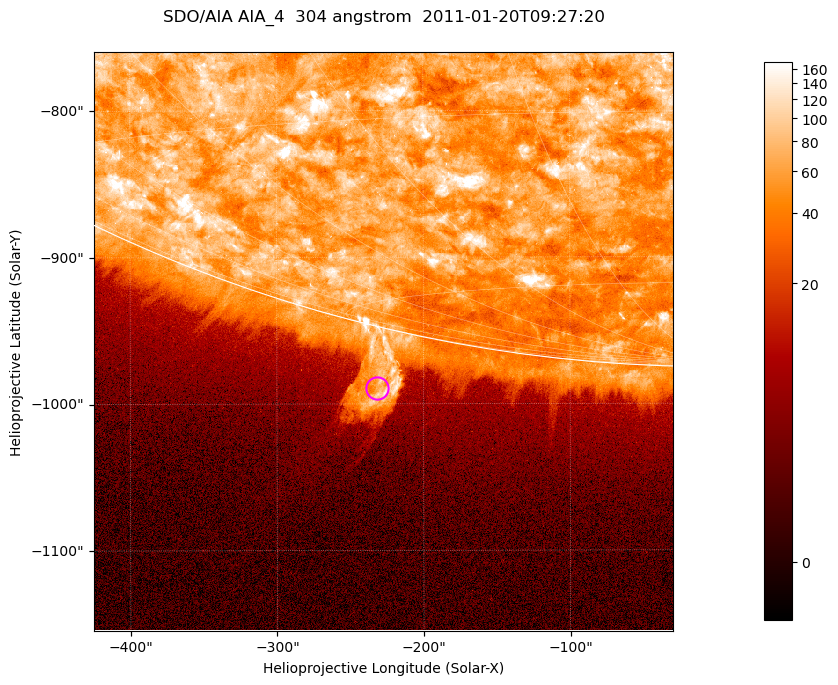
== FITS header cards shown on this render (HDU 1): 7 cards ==
TELESCOP= 'SDO/AIA '           / For AIA: SDO/AIA
INSTRUME= 'AIA_4   '           / For AIA: AIA_ATA1, AIA_ATA2, AIA_ATA3 or AIA_AT
WAVELNTH=                  304 / [angstrom] Wavelength
WAVEUNIT= 'angstrom'           / Wavelength unit: angstrom
DATE-OBS= '2011-01-20T09:27:20.133' / [ISO] Date when observation started; ISO 8
CTYPE1  = 'HPLN-TAN'           / CTYPE1; Typically HPLN
CTYPE2  = 'HPLT-TAN'           / CTYPE2; Typically HPLT

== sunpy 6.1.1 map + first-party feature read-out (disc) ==
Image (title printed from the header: SDO/AIA AIA_4  304 angstrom  2011-01-20T09:27:20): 658 x 658 px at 0.6 arcsec/px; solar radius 975 arcsec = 1625 px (partial field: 2.4% of the solar disc is inside the frame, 46% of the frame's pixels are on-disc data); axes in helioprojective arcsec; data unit not stated in the header (colour bar unlabelled)
Orientation: roll -0.132 deg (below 1 deg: not rotated)
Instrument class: DISC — disc imager (sunpy class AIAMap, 304 A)
Bright regions (active regions / flare kernels): reference = the on-disc median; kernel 5 px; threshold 5 sigma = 112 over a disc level ~61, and >= 1.15x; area >= 432 px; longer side >= 8 px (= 4.8 arcsec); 0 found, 0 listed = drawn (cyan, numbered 1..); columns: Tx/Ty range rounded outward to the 2 arcsec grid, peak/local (2 s.f.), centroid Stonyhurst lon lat
Off-limb structures (1.02-1.3 R_sun): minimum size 216 px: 1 found; the strongest spans PA ~165..170 deg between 1.02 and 1.09 R_sun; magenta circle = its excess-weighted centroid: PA ~165 deg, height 1.04 R_sun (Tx ~-232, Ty ~-990 arcsec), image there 8.5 x the reference